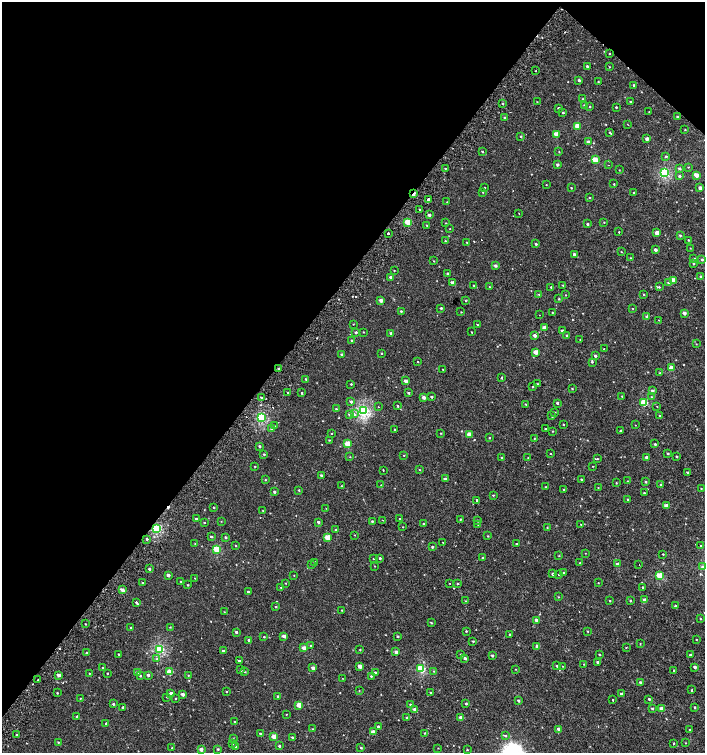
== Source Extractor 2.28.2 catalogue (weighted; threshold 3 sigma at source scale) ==
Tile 2 of 4 x 4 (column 2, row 1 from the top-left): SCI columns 1638-3043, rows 4531-6031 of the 6057 x 6034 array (HDU 1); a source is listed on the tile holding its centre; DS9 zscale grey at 2 x 2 block average (1 PNG px = mean of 2 x 2 image px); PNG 707 x 755 px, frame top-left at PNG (2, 2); each listed source drawn as its Kron ellipse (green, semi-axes under 4 px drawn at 4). Shown black and unused: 40% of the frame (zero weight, under 2 of 3 exposures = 2% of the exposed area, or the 3 px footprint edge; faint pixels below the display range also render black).
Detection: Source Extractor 2.28.2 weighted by HDU 2 'WHT'; one run over the whole footprint, this tile lists its part. Background 7.35e-04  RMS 0.0038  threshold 0.0169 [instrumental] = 3 sigma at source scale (4.5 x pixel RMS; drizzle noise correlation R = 1.50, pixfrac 1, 0.0396/0.0396 arcsec/px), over >= 5 px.
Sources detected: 419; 13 cosmic-ray / hot-pixel residue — neither listed nor drawn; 3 coinciding with a brighter row at this scale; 1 inside a brighter listed object's ellipse — not listed separately; the other 402 listed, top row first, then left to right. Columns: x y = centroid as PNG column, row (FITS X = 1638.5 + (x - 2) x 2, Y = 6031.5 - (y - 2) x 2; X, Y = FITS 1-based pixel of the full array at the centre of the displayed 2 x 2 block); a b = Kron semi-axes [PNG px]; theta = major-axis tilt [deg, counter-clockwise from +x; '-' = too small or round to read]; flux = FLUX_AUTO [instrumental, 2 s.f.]
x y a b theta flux
609 54 2 2 - 2.1
587 66 2 2 - 1.4
610 67 2 2 - 0.46
536 71 2 2 - 0.51
579 80 2 2 - 1.5
598 81 2 2 - 0.48
634 85 3 3 - 1.4
583 99 3 3 - 0.7
537 102 2 2 - 0.35
630 102 2 2 - 0.84
502 104 3 2 - 0.67
584 105 2 2 - 1.4
590 106 2 2 - 0.61
616 107 2 2 - 0.79
558 108 2 2 - 1.1
563 112 2 2 - 0.91
649 112 2 2 - 0.61
677 117 3 2 - 0.96
505 118 3 2 - 1.3
627 124 2 2 - 0.4
577 126 3 3 - 14
685 130 2 2 - 0.44
610 132 3 2 - 0.58
556 134 3 2 - 9.4
521 136 3 2 - 0.93
647 139 2 2 - 3.9
588 142 2 2 - 2.5
482 151 2 2 - 0.72
559 152 2 2 - 0.4
666 156 3 3 - 1.1
595 160 3 3 - 21
557 164 3 3 - 2
609 165 2 2 - 0.53
688 167 3 2 - 0.48
445 168 2 2 - 0.39
679 169 3 3 - 1.8
619 170 2 2 - 0.35
665 173 3 3 - 77
696 175 3 2 - 10
679 176 3 3 - 1.4
614 184 2 2 - 0.57
546 185 2 2 - 0.34
484 188 2 2 - 0.53
571 188 2 2 - 0.65
700 188 2 2 - 4.3
483 192 2 2 - 0.51
633 193 2 2 - 10
413 194 3 2 - 6.5
589 198 2 2 - 0.64
428 199 2 2 - 5.6
447 202 2 2 - 0.45
419 209 2 2 - 0.48
519 213 2 2 - 1.6
429 215 2 2 - 2.4
408 222 3 2 - 23
604 222 2 2 - 0.46
446 223 2 2 - 0.49
587 224 2 2 - 1.4
427 225 2 2 - 0.97
450 229 2 2 - 0.35
619 232 2 2 - 1.5
388 233 2 2 - 8.6
657 233 3 2 - 6.6
680 235 3 2 - 1
688 240 2 2 - 0.59
445 241 2 2 - 0.51
467 242 2 2 - 0.47
536 244 2 2 - 1.5
690 248 3 2 - 0.33
655 250 2 2 - 3.3
621 252 2 2 - 0.33
574 255 3 2 - 3
630 258 2 2 - 0.41
694 258 3 2 - 0.76
702 259 3 3 - 1.3
434 261 3 2 - 0.48
694 263 2 2 - 0.93
495 266 3 2 - 2.2
394 271 2 2 - 0.53
448 273 2 2 - 0.84
700 276 3 3 - 1.3
390 277 2 2 - 1.9
673 280 3 2 - 10
453 283 3 2 - 6.3
668 283 3 3 - 0.73
474 285 2 2 - 0.41
563 285 3 2 - 0.67
489 287 2 2 - 0.34
551 287 2 2 - 1.1
659 287 4 3 - 0.87
539 294 2 2 - 0.37
644 294 3 2 - 0.56
566 295 2 2 - 0.36
559 299 3 2 - 0.75
381 300 2 2 - 4.7
465 301 3 2 - 0.51
441 308 2 2 - 1.2
633 308 2 2 - 0.36
401 311 2 2 - 0.87
461 312 3 2 - 0.37
552 312 2 2 - 0.42
684 313 3 2 - 4.1
539 315 2 2 - 0.34
647 317 3 2 - 2.7
659 320 2 2 - 0.35
353 324 2 2 - 0.36
477 325 2 2 - 2.6
544 328 3 2 - 4.8
562 331 2 2 - 2.5
356 332 2 2 - 1.5
363 332 2 2 - 0.49
472 332 2 2 - 2.4
391 333 2 2 - 2.5
535 335 2 2 - 3.9
566 335 2 2 - 0.67
580 340 2 2 - 0.47
352 341 3 3 - 1.6
696 344 2 2 - 0.35
604 349 2 2 - 3.9
536 352 3 2 - 10
381 353 2 2 - 0.52
341 354 3 3 - 1.1
595 356 3 2 - 1.7
418 362 3 2 - 0.43
592 362 3 3 - 0.72
279 368 3 2 - 0.82
671 368 3 2 - 10
443 369 2 2 - 0.46
660 373 3 3 - 0.8
501 377 2 2 - 2
306 379 2 2 - 0.61
405 381 3 2 - 4
351 384 2 2 - 0.66
537 384 2 2 - 0.59
533 387 3 2 - 0.54
572 389 3 2 - 0.6
652 391 3 3 - 1.9
287 392 2 2 - 0.76
302 393 2 2 - 1.7
408 393 2 2 - 1.1
622 396 2 2 - 0.54
424 397 3 2 - 3.5
431 397 3 2 - 1.2
651 397 3 3 - 0.73
261 398 3 2 - 1
351 402 3 3 - 1.6
557 403 2 2 - 1.4
644 403 3 3 - 32
526 404 3 2 - 0.69
398 406 3 2 - 0.78
657 406 2 2 - 0.36
378 407 2 2 - 0.5
336 409 3 2 - 0.6
363 411 3 3 - 130
555 412 2 2 - 0.57
349 414 3 3 - 0.97
354 414 4 3 - 2.7
660 415 2 2 - 0.73
552 416 3 3 - 1.1
262 417 3 3 - 74
563 424 2 2 - 1.5
635 425 2 2 - 0.47
275 426 2 2 - 0.3
272 429 3 2 - 1.8
545 429 2 2 - 0.68
395 430 2 2 - 1.1
553 431 3 2 - 0.46
621 431 2 2 - 1.8
331 433 2 2 - 0.44
441 433 3 2 - 0.49
469 434 3 3 - 12
489 438 2 2 - 0.58
534 438 2 2 - 0.39
329 440 2 2 - 0.53
348 444 3 3 - 19
655 444 3 3 - 0.88
259 446 2 2 - 1.2
668 453 3 2 - 0.9
264 454 3 2 - 0.85
551 454 2 2 - 0.74
404 455 2 2 - 0.43
676 456 3 2 - 0.86
350 457 2 2 - 0.37
647 457 2 2 - 3.9
502 458 2 2 - 0.65
528 458 2 2 - 0.4
597 459 4 2 - 0.64
255 466 2 2 - 0.55
593 466 2 2 - 0.38
383 470 2 2 - 1.4
419 470 2 2 - 0.48
687 472 2 2 - 1
321 475 2 2 - 1.3
445 479 3 3 - 1.7
581 479 3 3 - 0.79
265 480 2 2 - 0.54
628 481 3 2 - 0.53
646 482 3 3 - 0.9
616 483 3 2 - 0.54
661 484 3 2 - 0.67
381 485 2 2 - 0.3
341 486 2 2 - 0.49
546 487 2 2 - 0.74
598 488 2 2 - 0.4
701 488 3 2 - 0.48
299 490 3 2 - 0.61
564 490 2 2 - 0.76
274 492 2 2 - 1.5
644 493 3 2 - 0.8
493 495 3 2 - 0.6
627 499 3 2 - 0.75
477 500 2 2 - 1.1
666 506 3 2 - 7.7
214 507 2 2 - 0.76
326 508 2 2 - 0.85
263 511 2 2 - 0.42
196 519 2 2 - 1.1
400 519 2 2 - 2.5
460 519 2 2 - 0.52
382 520 2 2 - 0.37
221 521 3 2 - 0.34
372 521 2 2 - 0.76
478 521 3 3 - 1.3
204 522 2 2 - 0.65
318 522 3 3 - 1.3
423 524 2 2 - 0.59
478 524 3 2 - 0.65
581 524 2 2 - 0.27
403 527 2 2 - 0.39
547 528 2 2 - 0.39
156 529 4 3 - 72
336 530 3 2 - 1.4
355 535 2 2 - 1.2
488 536 3 2 - 0.54
211 537 3 3 - 0.87
226 537 2 2 - 1.1
327 537 3 3 - 14
147 539 3 2 - 1.1
443 542 2 2 - 0.3
517 543 2 2 - 21
195 544 2 2 - 0.39
236 546 3 2 - 0.64
701 546 3 2 - 0.56
432 547 2 2 - 1.2
217 549 3 3 - 34
585 553 2 2 - 0.3
663 554 2 2 - 0.52
559 556 3 2 - 0.43
380 558 2 2 - 1
483 558 3 2 - 0.8
374 559 2 2 - 1
315 562 3 2 - 1.6
580 563 2 2 - 1
617 564 3 3 - 2.1
312 565 3 2 - 0.53
639 565 2 2 - 12
375 566 2 2 - 0.37
702 567 4 3 - 1.3
149 569 3 3 - 1.5
563 573 3 3 - 0.89
553 574 3 3 - 1.4
168 575 3 2 - 3.3
294 575 2 2 - 0.36
558 575 2 2 - 0.38
659 576 3 3 - 29
195 578 2 2 - 0.39
181 581 2 2 - 0.46
143 583 3 2 - 0.88
285 583 2 2 - 0.44
449 583 2 2 - 0.65
598 583 2 2 - 0.39
458 584 2 2 - 0.74
188 585 2 2 - 0.72
281 587 2 2 - 0.35
642 587 2 2 - 1.8
122 590 3 2 - 4.9
248 592 3 2 - 1
558 597 3 2 - 0.49
630 600 2 2 - 0.82
644 600 3 3 - 3.5
466 601 3 2 - 0.47
610 601 2 2 - 0.59
136 603 3 2 - 9.8
675 606 3 2 - 0.89
276 607 3 2 - 0.8
342 610 2 2 - 0.54
224 612 2 2 - 0.31
701 619 3 2 - 0.46
536 620 2 2 - 4.3
431 623 3 2 - 0.64
85 624 2 2 - 0.51
170 627 3 2 - 0.49
131 628 2 2 - 1.2
466 631 3 2 - 0.64
587 631 2 2 - 0.45
236 632 3 2 - 1.5
509 634 3 2 - 0.69
284 636 3 2 - 4.4
398 636 2 2 - 1
264 637 3 2 - 0.51
249 640 3 2 - 2.3
696 640 2 2 - 0.43
473 641 3 2 - 0.73
640 644 3 2 - 0.4
311 646 3 2 - 0.94
537 646 3 3 - 3.3
304 648 3 2 - 6.5
626 648 3 2 - 0.41
159 649 3 3 - 79
360 650 3 2 - 0.49
223 651 3 3 - 1.3
396 652 3 3 - 3.1
87 653 3 3 - 1.4
119 654 2 2 - 0.67
461 654 3 2 - 1.4
599 654 3 2 - 0.61
690 655 3 3 - 1.1
492 656 3 2 - 1.2
465 658 3 3 - 1.6
157 659 4 3 - 1.2
239 661 3 2 - 1.6
598 662 2 2 - 2
583 664 3 2 - 0.4
360 666 3 2 - 5.2
557 666 3 3 - 0.9
562 666 2 2 - 0.4
103 667 2 2 - 0.67
695 667 2 2 - 2.5
313 668 3 3 - 4.3
421 669 3 3 - 51
516 669 3 2 - 0.37
241 670 3 2 - 0.77
674 670 2 2 - 1.4
434 671 3 2 - 0.62
170 672 3 3 - 19
245 672 3 2 - 0.51
375 672 2 2 - 0.99
89 673 2 2 - 0.44
107 673 2 2 - 0.58
138 673 3 2 - 5
58 675 3 2 - 3.9
148 675 3 2 - 1.8
188 675 2 2 - 0.47
140 676 3 3 - 1
371 676 2 2 - 0.67
342 678 2 2 - 0.33
38 680 2 2 - 0.46
640 682 3 3 - 1.1
692 690 2 2 - 2.8
359 691 3 2 - 0.35
226 692 2 2 - 0.57
430 692 2 2 - 2
57 693 2 2 - 0.58
171 693 3 3 - 2.1
183 694 3 2 - 3.6
621 694 3 2 - 2.5
278 696 2 2 - 1.2
167 697 2 2 - 0.37
80 698 2 2 - 0.4
176 698 2 2 - 0.58
649 699 3 2 - 0.96
612 700 2 2 - 10
518 701 3 2 - 1.5
466 703 3 2 - 1.1
113 704 3 2 - 0.93
299 705 3 3 - 10
410 705 2 2 - 0.89
123 707 2 2 - 1.8
695 707 2 2 - 0.96
652 708 3 3 - 1
415 709 3 3 - 4.9
661 709 3 2 - 5.6
286 714 2 2 - 0.39
77 716 2 2 - 1.1
407 717 3 2 - 0.64
461 717 3 2 - 5.8
235 722 2 2 - 0.96
106 723 2 2 - 1.8
378 727 3 2 - 2.1
312 729 3 2 - 0.46
559 729 3 3 - 4.4
690 730 2 2 - 0.63
373 732 3 2 - 7.3
260 733 3 2 - 0.92
424 733 2 2 - 0.55
16 734 2 2 - 1.4
274 736 3 2 - 13
505 736 3 3 - 0.97
292 737 3 2 - 1.1
233 739 3 3 - 0.81
58 742 2 2 - 0.59
685 743 3 2 - 0.37
232 744 2 2 - 0.35
674 744 2 2 - 2.5
279 746 3 2 - 0.98
235 747 3 3 - 0.82
172 748 3 2 - 0.59
361 748 3 3 - 0.85
438 748 2 2 - 0.31
201 749 3 3 - 3.6
218 749 3 2 - 0.96
467 750 2 2 - 0.47
Overlapping masked pixels (flux is a lower limit): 3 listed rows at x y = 609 54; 413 194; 156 529